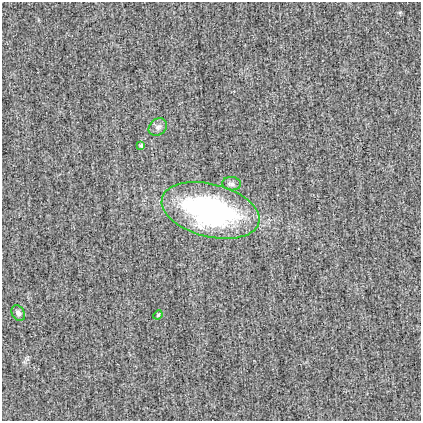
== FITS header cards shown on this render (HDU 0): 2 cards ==
NAXIS1  =                  419
NAXIS2  =                  419

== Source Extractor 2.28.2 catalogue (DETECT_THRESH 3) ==
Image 419 x 419 px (HDU 0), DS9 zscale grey, 1 PNG px = 1 image px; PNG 423 x 423 px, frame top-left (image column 1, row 419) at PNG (2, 2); each listed source drawn as its Kron ellipse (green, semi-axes under 4 px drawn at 4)
Background -0.0016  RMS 0.022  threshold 0.0662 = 3 sigma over >= 5 px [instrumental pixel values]
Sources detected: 6; all 6 listed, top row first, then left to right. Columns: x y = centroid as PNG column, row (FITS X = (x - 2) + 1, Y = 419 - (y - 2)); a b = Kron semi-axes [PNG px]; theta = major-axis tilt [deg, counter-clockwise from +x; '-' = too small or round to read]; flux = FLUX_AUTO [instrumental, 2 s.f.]
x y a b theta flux
158 127 10 8 37 6.4
141 145 4 3 - 3
232 184 9 6 -7 5.4
210 210 50 26 -14 350
18 313 8 6 -57 5.4
158 315 5 4 - 1.5